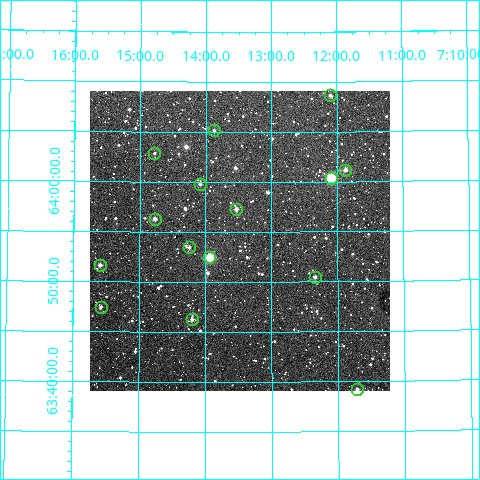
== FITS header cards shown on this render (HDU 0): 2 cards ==
NAXIS1  =                  300
NAXIS2  =                  300

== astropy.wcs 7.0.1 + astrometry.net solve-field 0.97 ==
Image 300 x 300 px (HDU 0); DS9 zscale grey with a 90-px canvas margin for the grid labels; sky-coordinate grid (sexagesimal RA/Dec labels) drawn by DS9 from the SOLVED WCS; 15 Tycho-2 reference stars matched to detected sources circled (green)
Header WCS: RA---TAN/DEC--TAN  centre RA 07:13:29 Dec +63:54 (108.37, +63.90 deg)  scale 6 arcsec/px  FOV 30.0' x 30.0'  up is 0 deg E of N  parity normal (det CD < 0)
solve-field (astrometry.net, Tycho-2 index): VERIFIED the header's WCS against the Tycho-2 star catalogue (verified at 2 index scales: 8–15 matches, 0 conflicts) and refined it, rather than solving blind
Solved WCS: RA---TAN-SIP/DEC--TAN-SIP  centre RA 07:13:29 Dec +63:54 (108.37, +63.90 deg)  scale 6 arcsec/px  FOV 30.0' x 30.0'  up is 0 deg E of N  parity normal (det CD < 0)
The solver's refit moves the header's centre by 1.4 arcsec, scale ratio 0.9998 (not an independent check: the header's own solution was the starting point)
Tycho-2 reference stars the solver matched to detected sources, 15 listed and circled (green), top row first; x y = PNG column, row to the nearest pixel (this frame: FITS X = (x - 90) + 1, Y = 300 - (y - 91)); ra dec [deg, ICRS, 3 dp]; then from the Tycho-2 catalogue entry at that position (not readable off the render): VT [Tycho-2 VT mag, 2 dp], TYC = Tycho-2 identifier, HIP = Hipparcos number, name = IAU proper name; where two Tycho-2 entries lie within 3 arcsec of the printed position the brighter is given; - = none
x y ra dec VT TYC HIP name
330 95 108.026 +64.144 12.05 4119-510-1 - -
214 130 108.468 +64.086 12.27 4119-240-1 - -
154 153 108.695 +64.048 13.14 4119-1316-1 - -
345 170 107.968 +64.019 11.51 4119-98-1 - -
331 178 108.022 +64.006 9.26 4119-298-1 - -
200 184 108.521 +63.997 11.86 4119-1375-1 - -
236 209 108.384 +63.955 11.31 4119-956-1 - -
155 219 108.693 +63.938 11.59 4119-1162-1 - -
189 247 108.562 +63.891 12.04 4119-764-1 - -
209 257 108.484 +63.874 9.54 4119-1333-1 - -
100 265 108.899 +63.861 11.49 4119-993-1 - -
315 277 108.085 +63.842 11.65 4119-811-1 - -
101 307 108.894 +63.791 11.89 4119-965-1 - -
192 319 108.551 +63.771 11.78 4119-329-1 - -
357 389 107.929 +63.653 11.59 4115-284-1 - -